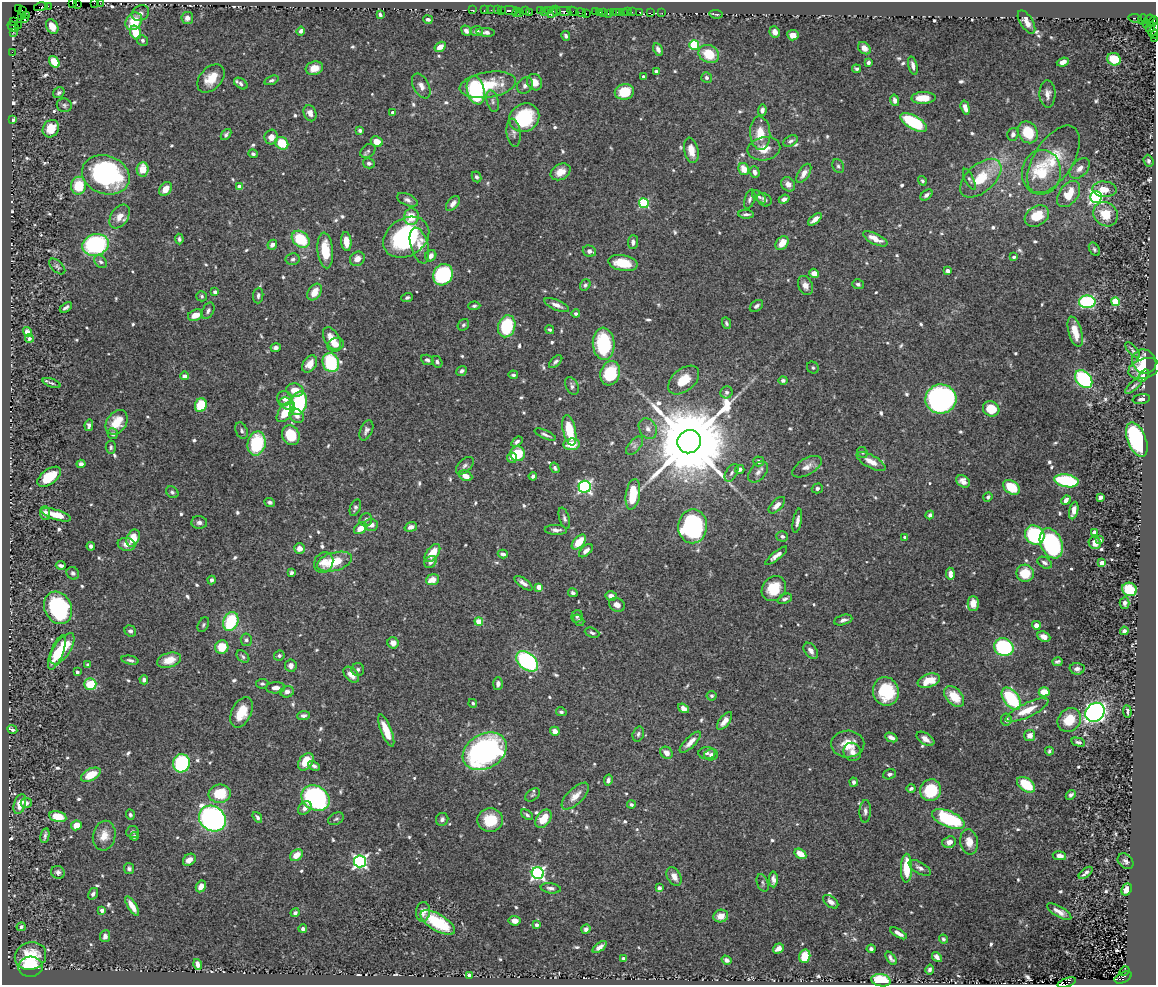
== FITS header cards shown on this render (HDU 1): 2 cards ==
NAXIS1  =                 1154
NAXIS2  =                  983

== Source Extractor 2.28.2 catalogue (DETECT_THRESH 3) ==
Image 1154 x 983 px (HDU 1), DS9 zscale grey, 1 PNG px = 1 image px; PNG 1158 x 987 px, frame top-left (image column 1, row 983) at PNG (2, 2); each listed source drawn as its Kron ellipse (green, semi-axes under 4 px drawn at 4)
Background 0.79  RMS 0.011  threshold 0.0332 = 3 sigma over >= 5 px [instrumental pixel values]
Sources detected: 740; of the 740, the 500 brightest by FLUX_AUTO listed and drawn (240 fainter detections omitted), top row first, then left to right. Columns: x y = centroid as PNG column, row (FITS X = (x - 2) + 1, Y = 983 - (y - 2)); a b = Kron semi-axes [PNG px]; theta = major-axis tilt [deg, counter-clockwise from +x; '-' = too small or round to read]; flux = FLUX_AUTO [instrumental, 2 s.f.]
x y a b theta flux
72 3 2 2 - 18
94 3 4 2 - 58
100 3 2 2 - 17
77 5 3 2 - 18
48 6 2 2 - 9.3
41 7 7 3 14 92
18 9 4 3 - 150
22 10 2 2 - 3.6
473 10 3 2 - 45
484 10 2 2 - 41
491 10 2 2 - 18
497 10 2 2 - 43
501 10 3 3 - 72
510 10 10 3 -1 180
525 11 2 2 - 27
540 11 2 2 - 20
544 11 3 2 - 51
548 11 3 3 - 20
564 11 7 3 -9 310
573 11 5 3 - 63
517 12 3 2 - 22
553 12 7 3 58 130
556 12 4 3 - 130
596 12 3 2 - 46
599 12 3 2 - 74
613 12 2 2 - 70
616 12 3 2 - 52
620 12 2 2 - 48
624 12 3 2 - 85
628 12 3 2 - 39
632 12 2 2 - 14
639 12 3 3 - 110
140 13 9 7 31 3.4
520 13 3 2 - 46
529 13 3 2 - 45
581 13 5 3 - 160
604 13 3 3 - 83
650 13 2 2 - 30
662 13 2 2 - 13
380 14 4 3 - 1.9
586 14 3 2 - 59
608 14 3 2 - 50
716 14 7 2 -6 1.6
22 16 4 2 - 28
27 16 3 2 - 29
187 18 6 6 - 3.6
1135 18 7 3 -6 150
25 19 3 3 - 360
428 19 5 3 - 2.1
1143 19 5 3 - 66
1149 19 5 3 - 73
13 21 2 2 - 12
134 21 9 7 51 22
1153 21 5 3 - 65
1026 22 13 6 -58 6.1
1146 23 4 3 - 24
18 25 3 3 - 19
13 26 6 4 -39 120
52 26 8 5 -62 8.4
1150 27 5 3 - 110
1154 30 7 3 62 120
301 31 4 4 - 2.1
466 31 5 4 - 3.5
476 31 6 5 - 2.3
13 32 2 2 - 24
135 32 7 5 -70 18
486 32 9 4 -6 2.8
775 32 6 5 - 3.6
1155 34 5 3 - 86
793 35 5 5 - 6.7
566 36 5 4 - 1.8
1155 38 3 2 - 20
143 40 5 5 - 1.9
694 45 5 5 - 50
440 47 6 4 34 6.4
864 48 7 5 -43 4.9
658 49 6 4 -62 2.9
12 52 2 2 - 20
709 54 10 8 -29 20
1114 59 7 6 - 17
54 62 6 4 -54 16
1063 62 6 4 20 4.6
868 63 4 3 - 2.1
913 65 9 4 -77 3.2
314 68 9 6 17 7.9
856 69 4 4 - 1.7
656 71 4 3 - 1.9
644 77 4 3 - 3
707 78 5 5 - 1.9
211 79 16 11 48 15
271 80 7 4 19 1.8
535 82 8 7 - 7.9
241 84 7 5 -34 2
488 85 28 12 9 29
421 86 13 8 -63 4.8
525 86 9 7 44 2.9
476 90 14 8 -77 87
624 92 10 7 13 23
59 93 6 5 - 2.1
1048 94 13 8 -89 4.8
923 98 12 6 2 14
895 100 6 4 -75 3.3
493 101 11 5 -75 2.4
64 105 7 6 - 1.9
965 108 7 4 -74 4.6
762 110 6 4 87 2.5
393 112 4 3 - 2.9
310 113 8 6 -68 4.9
524 118 15 14 - 62
13 120 4 3 - 2.2
914 122 15 6 -29 59
51 129 9 8 - 12
360 130 4 3 - 1.7
1028 132 11 9 -57 26
514 133 14 7 -83 3.4
760 133 17 10 -86 13
226 134 6 4 49 1.7
1013 134 6 5 - 3.1
271 137 7 6 - 6.4
790 141 7 5 29 2.1
377 142 6 5 - 8.3
282 143 7 6 - 23
764 149 16 11 11 12
691 150 13 7 -77 8.7
368 151 8 6 38 1.8
253 154 4 4 - 1.8
1053 159 38 19 57 31
1148 161 6 5 - 1.8
369 163 6 5 - 2.1
838 166 7 5 -61 1.8
1080 168 12 7 46 5.1
143 169 7 6 - 14
744 169 6 5 - 8.8
560 172 10 7 29 8.8
755 172 6 5 - 3.2
1041 172 22 19 83 39
804 173 11 5 57 5
106 175 24 19 -20 140
476 177 5 4 - 1.9
981 178 24 14 42 25
969 179 11 4 -63 1.8
922 181 5 4 - 1.6
788 184 8 6 -47 4.4
79 186 9 7 80 22
240 187 4 4 - 7.8
166 189 7 5 52 9.7
1104 189 12 7 -4 9.9
1069 194 15 9 53 17
926 195 7 4 39 2.5
759 197 8 4 -41 1.8
1096 197 6 6 - 180
750 199 10 5 72 2.3
784 199 5 4 - 2.5
407 200 11 5 -25 3
764 200 8 6 -38 1.8
644 203 5 5 - 66
453 204 9 5 51 3.9
746 214 8 4 -2 2.1
1105 214 13 11 -42 16
1037 216 13 9 32 20
119 217 13 8 56 7.6
411 217 8 7 - 14
815 219 8 4 39 5.1
406 237 24 18 32 96
179 239 5 4 - 1.6
301 239 10 7 -40 33
875 239 13 5 -26 9
346 241 9 5 -85 11
633 242 7 5 86 2.7
782 243 8 5 52 9.3
96 245 13 10 17 95
272 245 5 4 - 3.3
419 245 18 8 -74 7.8
1094 249 7 5 -59 1.6
325 250 18 8 -85 21
589 251 7 5 -16 3.2
431 256 6 5 - 4.4
1014 257 4 3 - 1.8
293 259 7 6 - 2
357 259 8 6 38 6.4
101 262 7 5 -43 1.9
623 263 15 7 -11 23
57 266 10 5 -44 1.7
948 271 4 4 - 4
814 273 5 4 - 5.2
443 275 11 9 62 91
858 284 6 5 - 1.9
585 285 6 5 - 1.9
805 286 10 7 -68 4.5
215 292 4 3 - 3.4
314 292 9 6 57 9.6
202 296 5 5 - 1.6
258 296 8 5 85 2.1
407 297 6 4 20 1.7
1087 302 8 6 0 93
1115 302 4 4 - 31
557 305 13 5 -23 4.2
474 306 6 4 4 1.7
756 306 7 5 38 2.2
66 307 7 3 33 2.2
208 311 9 5 61 2.1
576 314 4 4 - 1.8
195 315 8 5 22 8
726 323 6 4 -65 1.7
463 325 6 5 - 1.6
507 326 11 8 73 51
550 330 4 4 - 1.6
27 332 5 4 - 5.8
1075 332 16 6 -74 14
29 338 4 4 - 2.1
332 339 12 7 -59 12
604 344 16 11 -85 59
335 345 8 6 19 5.6
276 348 5 4 - 2.3
1133 350 10 3 -49 1.6
427 360 6 5 - 2
437 362 6 5 - 2.1
556 362 8 4 44 2.2
1144 362 12 11 - 15
331 363 10 8 -69 55
310 364 9 6 55 8
813 368 6 5 - 1.6
1144 369 16 10 17 14
462 371 5 4 - 2.1
610 373 12 9 71 36
513 375 5 3 - 1.5
184 376 4 4 - 3.6
1143 376 7 4 53 5.7
1084 379 10 7 -47 88
684 380 18 11 40 14
783 380 4 4 - 1.8
51 383 9 3 -19 1.6
572 386 9 6 -64 2.5
1134 386 11 3 41 2
295 390 8 7 - 9.9
726 392 6 6 - 2.1
285 398 8 7 - 5.9
941 399 15 14 - 250
1141 399 9 5 8 2.5
286 403 7 5 -24 4.6
299 403 12 8 74 61
201 405 7 6 - 29
991 409 8 7 - 19
286 412 12 6 51 22
297 416 8 6 -41 4
117 422 13 9 54 17
89 425 6 4 78 2.6
648 429 11 8 -59 4.4
366 430 11 6 66 2.8
569 430 15 6 -78 26
242 431 9 6 -66 2.2
113 434 5 5 - 1.9
291 435 10 8 -61 24
545 435 11 3 -23 2.2
1137 439 18 9 -69 150
517 442 6 4 36 2.1
689 442 12 11 - 16000
257 443 12 9 77 50
572 444 8 5 6 13
635 446 11 6 49 2.9
111 447 6 5 - 1.6
862 452 6 5 - 1.6
518 454 7 7 - 23
512 458 5 5 - 3.8
759 461 5 5 - 2.2
871 461 16 6 -29 7.3
81 464 4 4 - 3
465 466 11 6 45 2.7
807 467 16 8 30 6
555 468 5 4 - 1.8
740 469 4 4 - 2.8
758 472 12 7 50 3.8
731 473 10 5 59 1.9
466 476 7 5 -26 6.7
533 476 4 4 - 2.3
49 477 13 7 37 21
963 481 7 5 -32 5.2
1066 481 12 6 -10 66
585 487 6 6 - 170
1011 487 9 6 -37 25
817 488 5 5 - 2.2
172 492 7 5 -36 1.7
633 494 15 7 81 30
988 497 5 4 - 2.1
1100 497 4 4 - 3.3
1066 500 5 4 - 3.9
270 502 5 4 - 1.7
777 505 10 5 45 5.1
355 508 9 5 68 2
1074 510 9 4 76 6
45 513 7 5 -86 3.3
56 515 15 5 -17 9.8
930 515 4 3 - 2.4
564 518 11 5 -73 2.3
366 520 7 6 - 2
797 521 12 4 79 3.6
199 522 8 6 -2 2.7
371 525 7 6 - 4.7
692 526 17 14 89 140
411 527 6 4 18 4.2
360 528 7 5 38 9.1
556 530 11 5 -4 3.4
1094 532 4 4 - 1.9
1035 535 10 9 - 91
782 536 6 5 - 2.2
905 537 4 3 - 1.6
133 538 9 6 66 14
1100 540 4 3 - 2.2
579 542 9 5 48 18
1051 543 16 10 -67 99
1095 543 6 6 - 5
127 544 9 6 -11 5.3
91 546 4 4 - 2.4
299 549 5 5 - 5.4
586 551 8 4 43 3.9
432 553 10 6 53 13
503 554 5 4 - 2.4
776 556 13 4 39 4.3
324 562 11 9 59 7
335 562 18 9 15 23
431 562 7 5 46 2.8
1045 563 8 5 -31 2.7
1102 563 4 4 - 9.6
61 565 5 3 - 2.1
73 573 7 6 - 2
291 573 4 3 - 1.6
1025 573 9 8 - 18
950 574 6 4 -87 4.2
212 580 4 3 - 2.4
432 580 7 5 21 8.9
523 583 11 4 -35 4.1
539 587 4 4 - 9.5
774 589 13 11 48 22
1129 589 7 6 - 29
573 593 5 4 - 2.1
611 596 6 5 - 4.8
785 599 7 4 24 2.1
973 603 7 5 90 7.8
1125 603 6 5 - 2.7
617 605 8 6 -30 4.5
58 608 17 13 -64 74
577 616 6 5 - 1.7
579 620 6 4 -52 1.5
843 620 9 5 16 3.2
231 621 10 7 67 40
479 621 4 4 - 17
203 625 8 5 63 1.5
1036 625 4 4 - 5
130 631 6 5 - 2.4
1124 631 4 4 - 2.3
592 633 7 4 -22 1.8
1044 637 7 5 -24 4.3
246 640 6 5 - 1.8
393 643 6 5 - 5.8
222 647 7 6 - 15
1004 647 10 9 - 84
62 649 18 8 56 26
811 651 9 6 -52 4.1
57 652 18 6 69 20
279 656 5 5 - 2.1
243 657 7 5 -42 1.8
130 660 9 4 -11 1.9
169 660 12 7 16 11
527 661 12 8 -40 95
1057 662 5 4 - 1.8
88 665 4 4 - 2.6
291 666 6 5 - 3.5
358 669 6 6 - 2
1077 669 7 6 - 3.1
77 672 4 3 - 1.7
351 675 9 6 -45 8.1
144 680 4 4 - 2.6
929 681 11 6 20 18
90 684 6 6 - 28
262 684 6 5 - 1.6
498 684 6 5 - 3
276 688 9 5 1 4.3
886 691 14 13 - 42
287 692 7 5 13 3.3
1044 692 5 4 - 11
712 696 5 5 - 1.5
954 696 12 8 -47 19
1011 699 12 7 -54 54
473 703 4 4 - 1.5
684 708 6 4 -35 3.8
1027 710 23 7 25 15
1127 711 6 2 -83 1.5
241 712 16 9 64 16
561 712 5 4 - 1.8
1095 712 10 9 - 360
303 715 6 4 3 2.2
1006 719 6 5 - 3.7
1069 720 13 11 48 18
725 721 10 5 51 6.3
12 729 5 3 - 1.6
386 730 17 5 -68 15
555 731 4 4 - 5.3
638 734 7 5 72 1.9
1030 735 6 5 - 5.3
891 737 7 4 -25 3.9
925 739 10 5 -33 4.8
690 742 14 5 45 6.8
1078 742 7 4 -14 1.6
848 744 16 13 2 13
485 751 23 17 30 220
1049 751 4 3 - 1.5
852 752 9 8 - 4.9
666 753 7 5 -43 5.8
707 753 8 6 -1 2.7
711 755 7 5 15 3
306 762 10 6 52 18
181 763 9 8 - 74
314 766 6 4 -29 2.1
890 774 7 5 15 1.8
91 775 10 6 27 15
608 780 6 4 79 2.2
853 782 4 4 - 2.1
1026 785 10 6 -35 26
911 788 4 3 - 1.8
931 790 11 10 - 33
220 794 11 9 9 27
532 795 8 5 39 1.6
1071 795 6 4 43 2
575 796 17 8 44 7.8
315 798 15 12 -34 190
26 803 5 5 - 2.2
20 804 10 6 72 8.2
631 805 4 3 - 1.6
305 808 8 5 45 4.6
865 811 11 5 88 2.7
130 815 5 4 - 1.6
527 815 7 4 -38 1.7
58 817 9 5 -12 17
257 817 6 3 -54 1.8
212 818 14 12 -37 230
336 819 8 5 27 1.6
442 819 6 6 - 2.5
544 819 10 6 53 13
948 819 17 8 -23 71
490 820 13 11 5 22
76 825 5 4 - 10
132 832 6 6 - 1.5
45 836 7 3 78 1.8
104 836 15 11 77 9.1
134 836 4 4 - 1.9
949 842 7 5 20 4.6
969 842 12 9 -83 9.3
800 854 6 4 -33 12
296 855 7 5 35 9.7
1059 856 7 4 -11 4.6
189 860 7 5 40 6.2
360 861 6 6 - 200
1126 861 9 6 -43 2.7
129 868 6 5 - 1.8
906 868 14 5 89 23
920 868 12 5 -28 3.2
58 872 7 6 - 2.6
538 873 6 6 - 190
1086 873 8 3 40 2.5
674 876 10 6 -62 5.6
773 879 8 4 -89 3.1
763 883 9 5 -70 1.7
201 886 6 4 62 5.3
551 888 10 5 -8 2.5
659 888 4 4 - 3.4
1127 889 6 5 - 6.1
93 894 6 4 56 2.1
831 902 9 5 -39 3.6
132 906 11 4 -58 7.5
102 910 4 4 - 4.4
423 912 10 7 84 4.2
1059 912 14 5 -30 6.1
295 913 4 4 - 1.9
721 916 7 6 - 8.2
515 921 6 4 -7 3.9
438 922 19 8 -31 33
536 925 4 3 - 2.3
21 927 5 4 - 1.5
303 929 4 4 - 2.4
586 929 5 4 - 2.2
899 933 9 3 -31 4
105 936 6 5 - 3.4
943 939 5 4 - 1.6
600 947 8 4 37 3.1
778 949 6 4 37 4.1
871 949 4 4 - 2
30 956 16 13 20 23
805 956 7 5 75 20
937 957 6 4 -50 3.4
624 958 4 3 - 1.7
891 958 7 4 -54 2
727 960 5 4 - 2.8
198 964 5 4 - 4
30 967 12 10 5 40
929 970 5 4 - 2.1
1125 971 5 3 - 140
470 975 4 3 - 6.9
1123 977 9 5 26 840
881 980 10 6 -11 52
1067 982 9 4 21 760
At the frame edge (FLAGS 8, measured only in part): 8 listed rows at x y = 72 3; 94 3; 100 3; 1153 21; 1154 30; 1155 34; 1155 38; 1067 982
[240 fainter detections neither listed nor drawn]